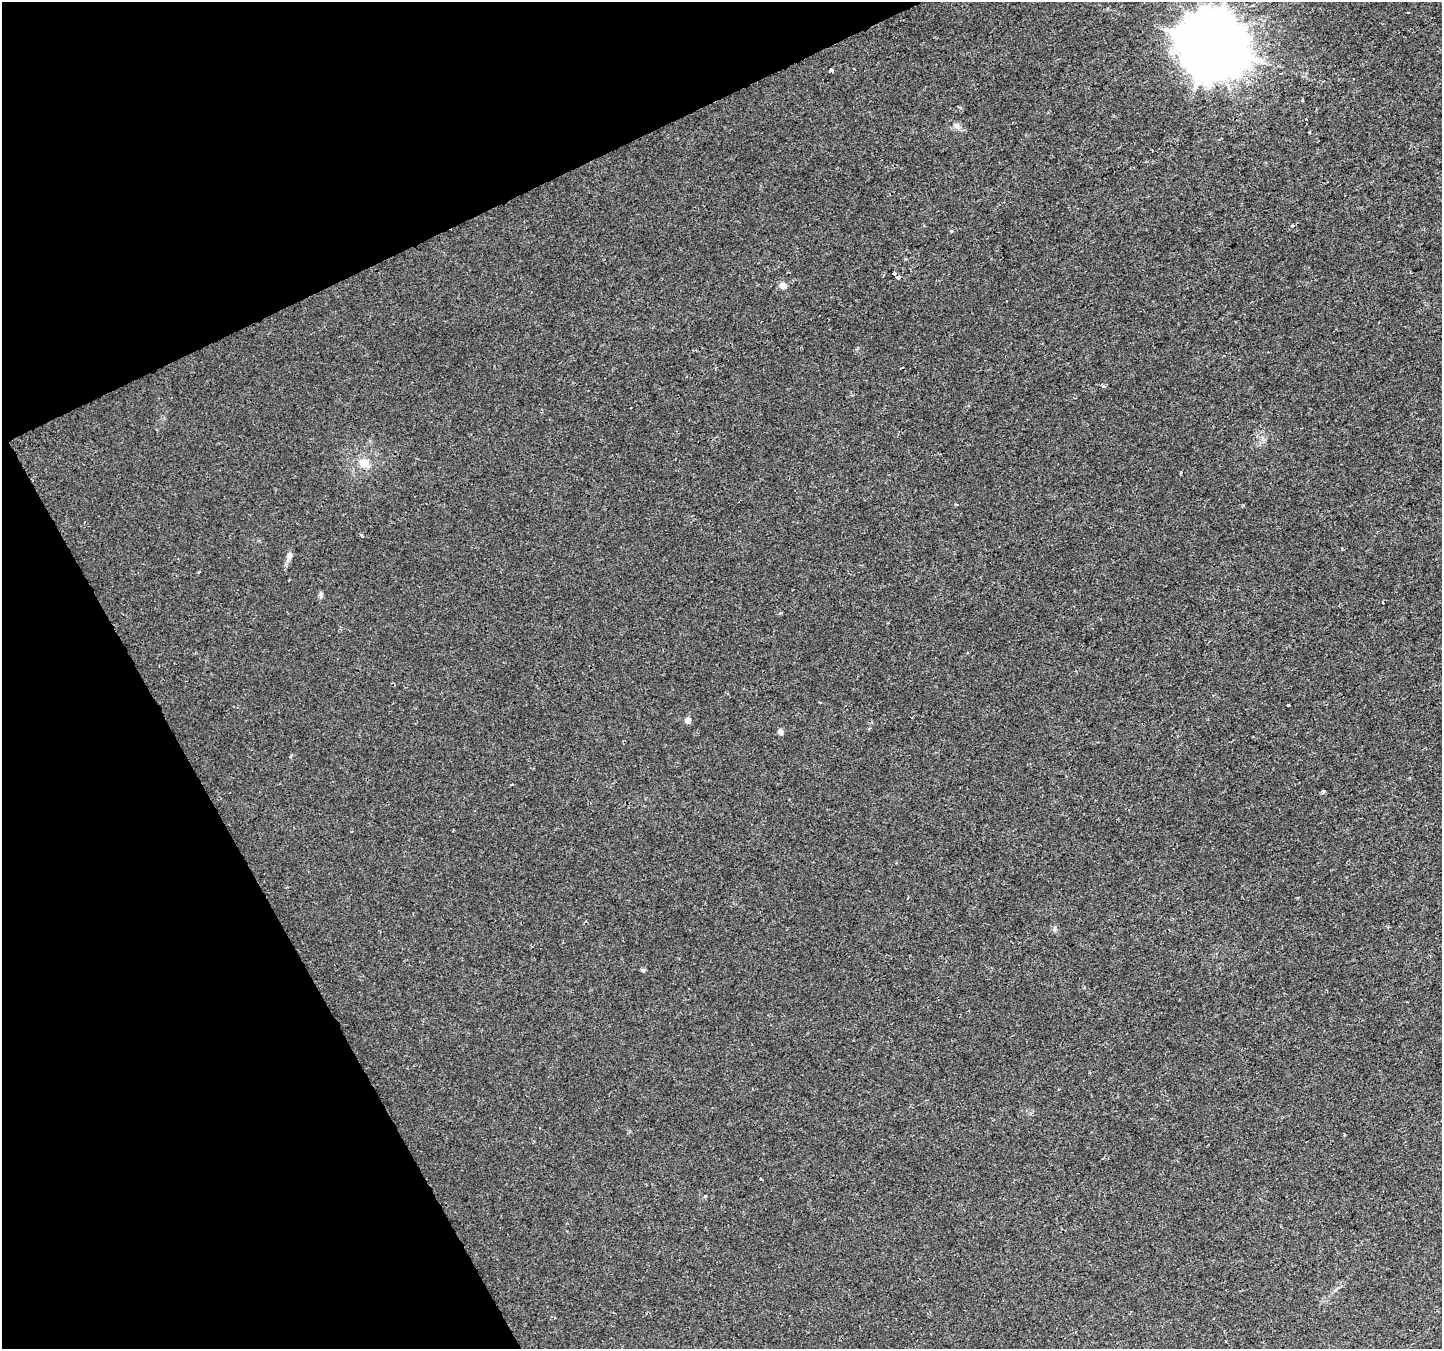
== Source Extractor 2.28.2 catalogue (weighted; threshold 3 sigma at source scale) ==
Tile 5 of 4 x 4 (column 1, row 2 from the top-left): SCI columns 1-1440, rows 2795-4141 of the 5769 x 5649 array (HDU 1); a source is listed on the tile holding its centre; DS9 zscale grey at full resolution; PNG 1444 x 1351 px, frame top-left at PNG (2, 2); no overlay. Shown black and unused: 23% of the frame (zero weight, under 2 of 3 exposures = <1% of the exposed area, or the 3 px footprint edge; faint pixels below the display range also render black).
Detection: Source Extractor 2.28.2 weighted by HDU 2 'WHT'; one run over the whole footprint, this tile lists its part. Background 0.00101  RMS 0.0023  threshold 0.0102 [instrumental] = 3 sigma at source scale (4.5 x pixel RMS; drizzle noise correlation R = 1.50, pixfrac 1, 0.0396/0.0396 arcsec/px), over >= 5 px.
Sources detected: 22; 2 cosmic-ray / hot-pixel residue — not listed; the other 20 listed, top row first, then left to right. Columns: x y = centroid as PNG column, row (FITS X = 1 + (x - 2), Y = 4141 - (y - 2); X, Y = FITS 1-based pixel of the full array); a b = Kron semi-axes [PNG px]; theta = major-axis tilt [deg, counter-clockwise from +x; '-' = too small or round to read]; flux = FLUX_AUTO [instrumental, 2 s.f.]
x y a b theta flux
1210 44 20 18 -38 1700
831 70 4 3 - 0.57
1281 73 3 2 - 0.36
1302 100 4 3 - 0.21
957 126 9 4 -8 0.67
894 273 3 3 - 1.4
898 277 4 3 - 4.5
782 286 5 5 - 2.6
1104 386 5 4 - 0.34
364 463 14 12 -32 2.6
362 536 4 3 - 0.26
289 556 10 7 67 0.89
199 572 3 3 - 0.25
321 595 7 5 89 0.49
1383 602 3 2 - 0.24
1289 705 3 3 - 0.98
688 720 5 4 - 1.7
780 732 6 6 - 0.94
1323 792 5 4 - 0.27
643 970 6 5 - 0.37
Overlapping masked pixels (flux is a lower limit): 1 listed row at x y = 898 277
Isophote crosses this tile's border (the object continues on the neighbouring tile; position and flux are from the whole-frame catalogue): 1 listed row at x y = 1210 44